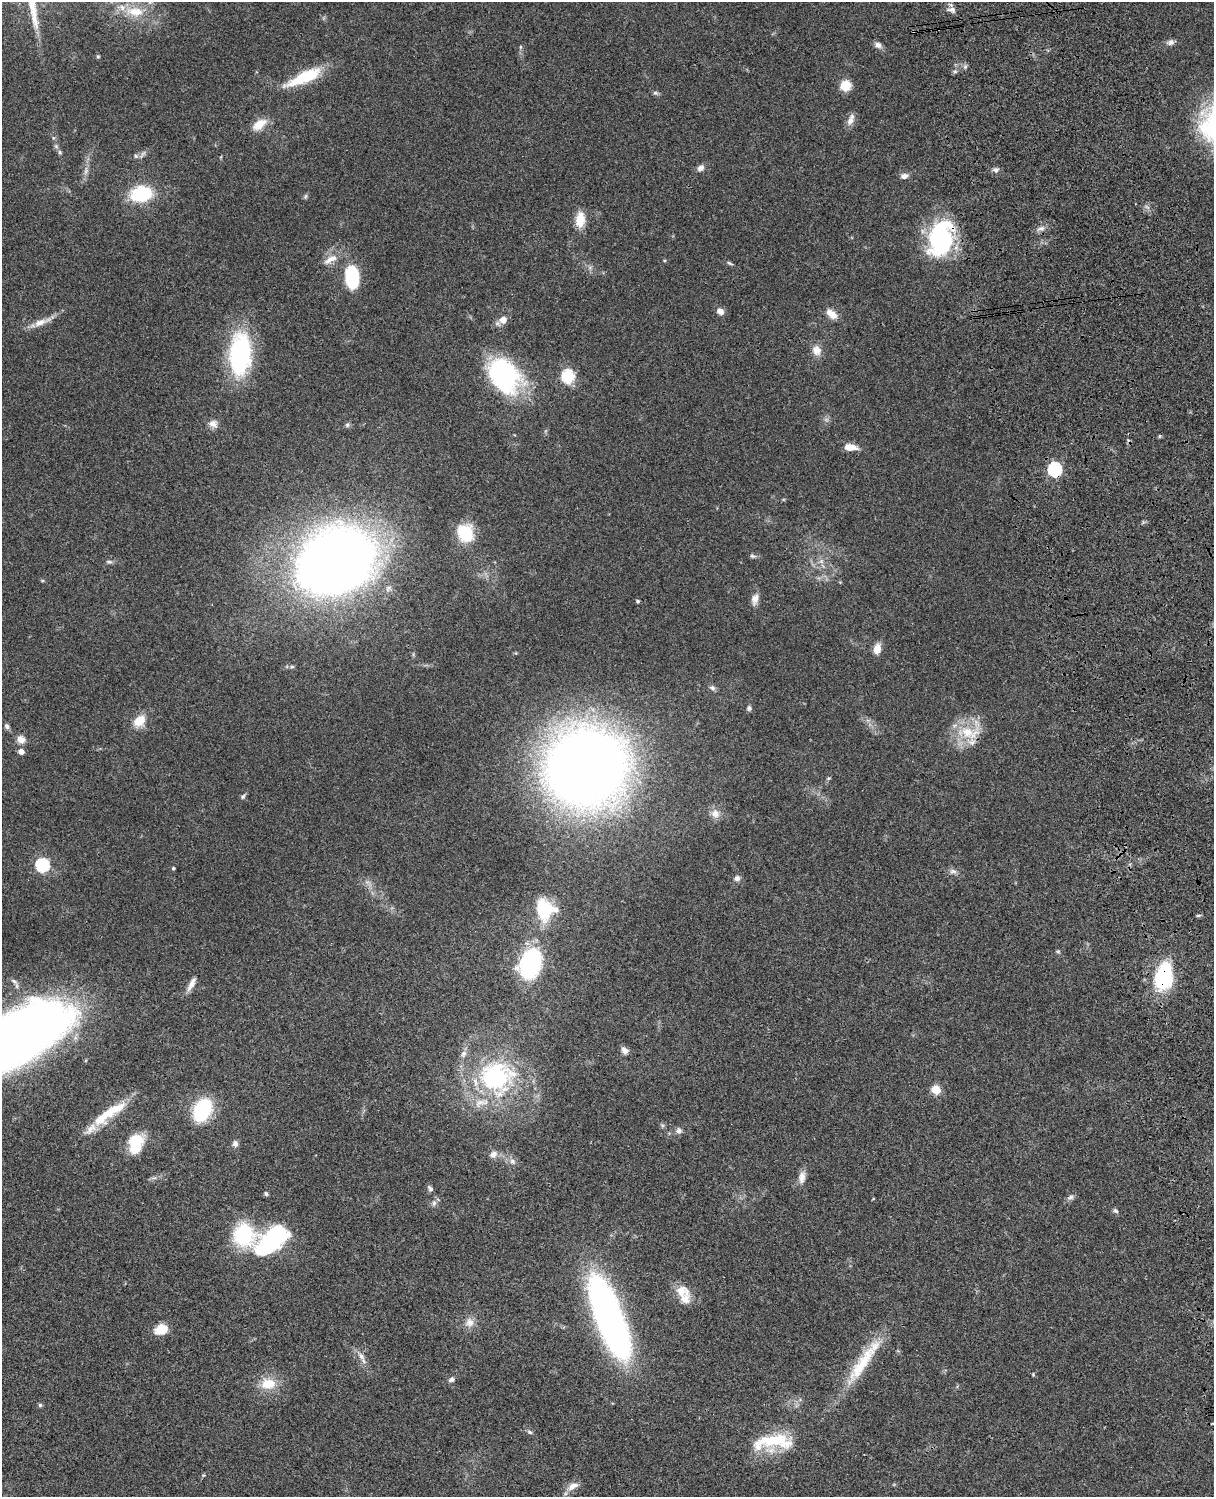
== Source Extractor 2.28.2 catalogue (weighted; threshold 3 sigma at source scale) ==
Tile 6 of 4 x 3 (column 2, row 2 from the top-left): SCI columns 1334-2545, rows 1773-3267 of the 5089 x 4927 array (HDU 1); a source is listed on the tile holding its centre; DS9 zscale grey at full resolution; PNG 1216 x 1499 px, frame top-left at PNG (2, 2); no overlay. Shown black and unused: <1% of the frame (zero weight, under 3 of 4 exposures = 6% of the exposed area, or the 3 px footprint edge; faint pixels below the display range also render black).
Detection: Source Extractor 2.28.2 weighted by HDU 2 'WHT'; one run over the whole footprint, this tile lists its part. Background 0.081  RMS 0.0059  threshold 0.0264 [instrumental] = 3 sigma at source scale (4.5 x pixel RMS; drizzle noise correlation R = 1.50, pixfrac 1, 0.05/0.05 arcsec/px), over >= 5 px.
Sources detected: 110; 2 inside a brighter object's white glare — not listed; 7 inside a brighter listed object's ellipse — not listed separately; the other 101 listed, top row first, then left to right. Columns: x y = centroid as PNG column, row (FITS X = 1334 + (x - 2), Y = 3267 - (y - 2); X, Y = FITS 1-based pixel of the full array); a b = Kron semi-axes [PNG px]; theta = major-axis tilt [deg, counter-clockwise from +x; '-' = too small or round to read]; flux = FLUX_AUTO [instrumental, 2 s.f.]
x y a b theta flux
952 10 12 7 -8 2.7
135 12 26 13 -6 14
1170 42 11 7 8 2.2
878 45 9 8 - 2.5
520 47 6 3 71 0.68
98 57 6 4 0 0.68
965 67 6 5 - 1.2
304 77 40 12 24 27
845 86 12 11 - 8.9
655 93 7 5 -19 1.2
851 120 17 8 69 3.7
259 124 19 10 36 8.4
56 146 6 5 - 1.1
60 152 6 4 -89 0.91
135 156 7 5 -22 1.2
701 168 9 7 42 2.7
996 170 8 7 - 1.8
86 171 13 5 75 2.6
904 176 9 7 14 2.9
141 194 19 14 10 33
305 196 7 4 70 0.98
580 220 18 11 84 9.1
1041 228 11 5 13 2.3
940 239 36 27 74 67
330 259 22 8 29 6
730 263 9 4 -24 0.96
352 277 21 13 -89 32
720 311 8 7 - 3.4
831 314 14 8 -40 6.1
503 320 9 8 - 4.7
41 322 29 8 20 6.8
816 350 12 11 - 5.5
240 354 40 20 87 83
503 375 36 26 -55 90
568 376 6 6 - 63
213 424 12 10 -17 3.6
347 425 6 5 - 1.2
850 447 16 7 -5 6.3
1055 469 7 6 - 89
465 533 18 15 -62 23
753 556 9 5 -15 1.3
336 560 70 55 26 600
821 561 7 6 - 1.9
109 562 10 4 -5 1.3
42 580 6 4 -19 0.64
755 599 15 8 76 3.9
638 601 5 4 - 0.75
877 649 10 7 78 6.3
712 688 9 7 -23 1.8
749 708 6 6 - 1.4
139 721 17 12 45 8.9
7 726 7 6 - 1.6
969 733 33 18 -14 18
21 739 10 9 - 4.2
21 752 5 5 - 3.5
586 767 64 57 20 780
829 778 5 5 - 0.75
243 796 7 5 41 1.2
715 814 13 11 -22 4.5
42 865 6 6 - 81
173 868 4 4 - 0.7
953 871 11 6 -7 2.2
737 878 7 7 - 2.2
544 909 26 18 -83 24
1198 915 6 4 1 0.8
1058 951 5 5 - 0.81
531 964 25 18 69 85
1163 978 30 21 85 40
14 981 11 5 -34 1.8
191 984 18 6 63 4
17 1038 86 36 32 790
625 1050 9 7 -46 2.8
496 1077 46 43 -9 84
936 1089 6 5 - 20
202 1110 16 11 65 59
109 1114 53 12 35 20
679 1131 7 7 - 2.1
136 1143 21 13 77 21
235 1144 8 6 -89 2.3
493 1154 10 9 - 3.3
512 1161 9 7 -64 2.4
802 1177 16 8 82 4.5
430 1189 9 6 -56 1.5
266 1194 6 5 - 1
1070 1197 10 6 31 1.8
434 1203 9 6 81 1.8
1115 1211 8 6 -42 1.2
271 1241 48 24 38 58
681 1291 20 15 -13 8.9
609 1317 77 22 -69 290
470 1323 13 12 - 4.8
161 1329 13 10 25 10
361 1356 13 7 -52 3.4
862 1363 71 14 56 30
1033 1374 5 4 - 0.6
451 1379 8 6 30 1.7
268 1384 17 13 2 13
40 1405 6 4 -74 1
530 1432 8 5 -27 1.2
773 1442 50 18 5 33
573 1486 17 8 26 4.6
Overlapping masked pixels (flux is a lower limit): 4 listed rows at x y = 940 239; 1055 469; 969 733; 1163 978
Isophote crosses this tile's border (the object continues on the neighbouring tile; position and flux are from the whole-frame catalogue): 1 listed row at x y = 17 1038